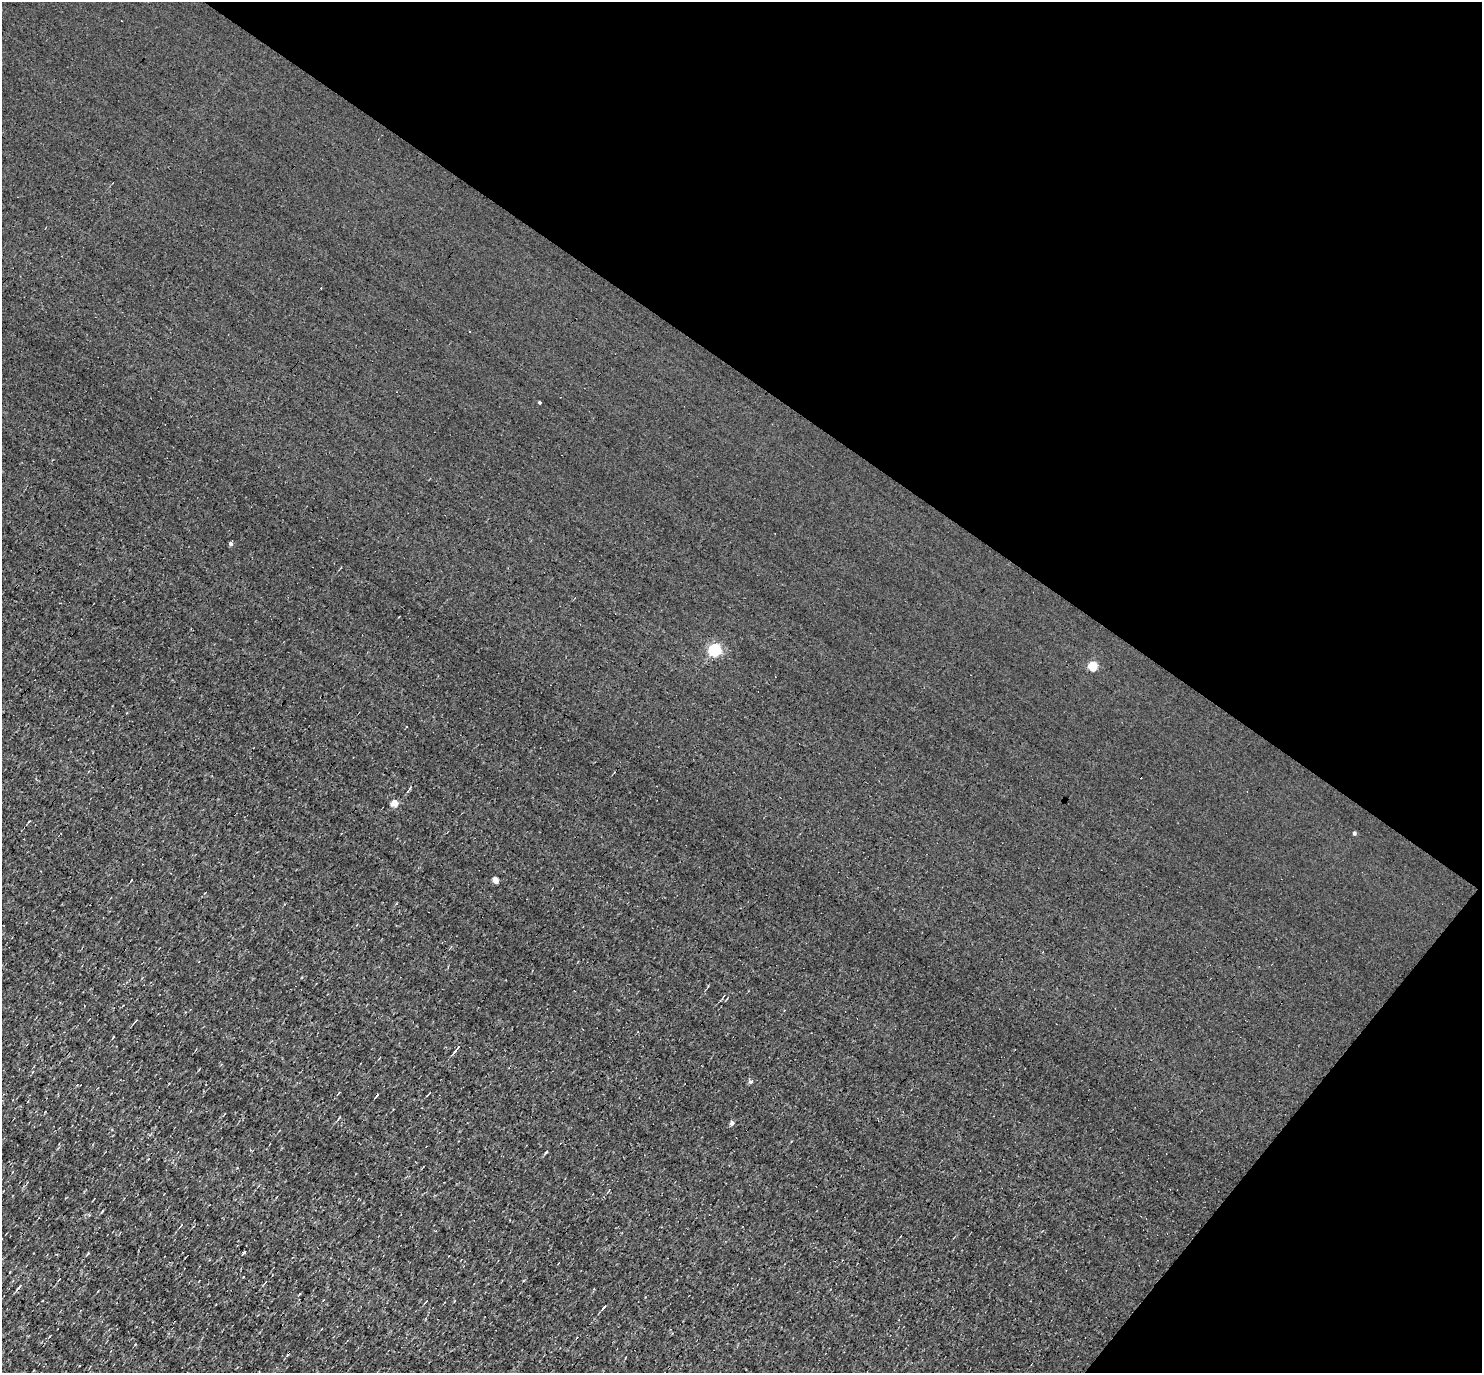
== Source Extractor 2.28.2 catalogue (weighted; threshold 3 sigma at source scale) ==
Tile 8 of 4 x 4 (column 4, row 2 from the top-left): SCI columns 4441-5920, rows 2891-4261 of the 5920 x 5922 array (HDU 1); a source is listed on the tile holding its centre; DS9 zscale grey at full resolution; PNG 1484 x 1375 px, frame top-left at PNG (2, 2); no overlay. Shown black and unused: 33% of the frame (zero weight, under 3 of 4 exposures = <1% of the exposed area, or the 3 px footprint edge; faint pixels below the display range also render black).
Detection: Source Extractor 2.28.2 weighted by HDU 2 'WHT'; one run over the whole footprint, this tile lists its part. Background 0.00285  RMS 0.048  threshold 0.216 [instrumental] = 3 sigma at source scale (4.5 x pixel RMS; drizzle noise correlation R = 1.50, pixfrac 1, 0.05/0.05 arcsec/px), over >= 5 px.
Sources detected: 17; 2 cosmic-ray / hot-pixel residue — not listed; the other 15 listed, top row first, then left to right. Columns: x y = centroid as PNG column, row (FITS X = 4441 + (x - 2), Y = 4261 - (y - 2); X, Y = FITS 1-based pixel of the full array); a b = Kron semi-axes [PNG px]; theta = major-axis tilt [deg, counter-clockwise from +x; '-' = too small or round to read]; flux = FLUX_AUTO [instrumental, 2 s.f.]
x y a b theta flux
539 402 3 3 - 4.4
231 544 5 4 - 10
715 649 5 5 - 570
1092 666 5 5 - 160
394 803 5 4 - 76
1354 833 4 4 - 6.7
495 880 4 4 - 55
457 1048 10 3 50 8.3
750 1082 6 5 - 8.6
338 1093 6 2 48 5.7
339 1117 6 2 56 4.4
732 1123 4 4 - 16
244 1252 4 3 - 16
19 1287 7 3 55 6.6
604 1307 4 3 - 6.2